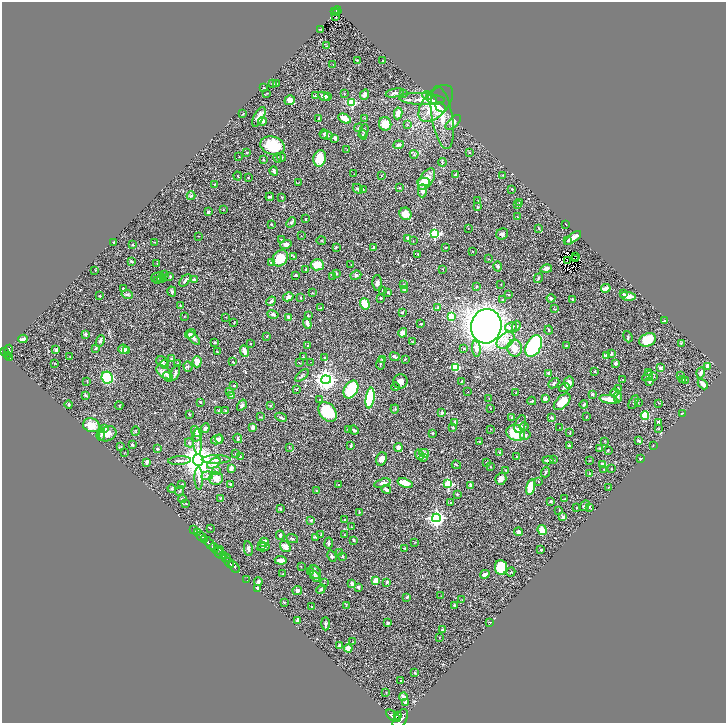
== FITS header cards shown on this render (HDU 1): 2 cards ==
NAXIS1  =                 1448
NAXIS2  =                 1442

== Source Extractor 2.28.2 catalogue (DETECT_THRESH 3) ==
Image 1448 x 1442 px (HDU 1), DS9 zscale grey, zoomed out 1/2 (1 PNG px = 2 x 2 image px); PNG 728 x 725 px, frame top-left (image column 1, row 1442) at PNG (2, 2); each listed source drawn as its Kron ellipse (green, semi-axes under 4 px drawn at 4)
Background 0.686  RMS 0.024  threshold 0.0713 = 3 sigma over >= 5 px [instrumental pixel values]
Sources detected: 530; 49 cannot appear on this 1/2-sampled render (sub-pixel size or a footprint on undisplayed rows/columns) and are neither listed nor drawn; the other 481 listed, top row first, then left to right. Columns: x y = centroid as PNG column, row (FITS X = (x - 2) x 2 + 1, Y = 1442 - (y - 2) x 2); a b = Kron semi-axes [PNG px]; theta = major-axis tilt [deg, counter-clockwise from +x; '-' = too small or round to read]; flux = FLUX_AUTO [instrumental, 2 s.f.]
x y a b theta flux
337 10 4 2 - 75
335 12 2 1 - 11
337 12 2 1 - 11
336 17 2 2 - 3.5
321 29 3 2 - 2.5
326 46 3 2 - 2
357 60 2 2 - 3.1
382 61 2 2 - 2.4
333 64 2 2 - 1.4
273 83 3 3 - 6.7
277 84 3 2 - 2.4
264 88 2 2 - 4.5
267 93 3 2 - 2
344 93 3 2 - 1.8
395 93 9 3 12 11
365 94 5 3 - 20
403 94 2 2 - 1.8
428 95 6 3 -18 7.2
315 96 3 3 - 2.7
324 96 6 3 -23 21
327 96 4 3 - 12
422 99 23 6 -3 45
432 99 5 3 - 28
290 100 5 5 - 29
352 103 3 3 - 280
436 103 22 12 49 140
441 107 5 3 - 29
398 113 6 3 81 42
243 114 2 2 - 2.2
259 117 11 5 62 29
365 118 3 2 - 2.2
442 118 32 10 -81 79
319 119 2 2 - 3
345 119 7 3 -28 51
263 121 4 3 - 15
453 122 9 4 44 21
385 124 7 6 - 53
407 125 3 3 - 2.9
359 128 4 3 - 4.4
364 131 7 2 75 5.7
324 134 4 4 - 5
326 135 6 3 -3 6.3
363 135 5 3 - 6.3
335 138 3 3 - 16
272 145 12 9 -16 130
398 145 5 2 - 10
347 150 3 2 - 1.7
469 152 4 2 - 2.3
247 153 3 2 - 2.5
414 154 4 4 - 6
239 157 2 2 - 1.4
281 157 4 3 - 5.1
278 158 5 3 - 5.2
320 158 8 6 75 100
263 160 4 3 - 3.8
442 162 4 3 - 5
274 171 4 3 - 7.4
354 174 2 1 - 1
455 175 3 3 - 5.7
503 175 4 3 - 3.8
238 176 4 3 - 4.3
381 176 2 1 - 2
248 178 2 2 - 2.3
426 179 12 6 56 73
424 182 6 4 0 29
298 183 2 2 - 2
214 184 3 2 - 2.2
400 188 3 2 - 2.5
358 189 6 3 -45 7.5
512 189 3 3 - 3.7
363 190 2 2 - 2.5
422 191 7 4 88 22
191 196 4 3 - 7.2
270 197 4 2 - 6.3
282 197 3 2 - 2.3
477 201 3 2 - 1.8
520 203 3 3 - 8.2
517 205 3 2 - 2.9
478 207 3 3 - 4.2
223 210 2 2 - 1.5
208 212 2 2 - 12
406 214 6 6 - 62
518 217 4 2 - 2.9
305 219 2 2 - 3.8
291 222 5 3 - 9.7
272 224 3 2 - 3.6
566 224 2 1 - 3.6
468 228 2 1 - 1.4
538 228 3 2 - 3
435 234 3 3 - 370
502 234 6 5 - 11
198 236 3 2 - 1.5
301 236 2 2 - 2.1
408 238 3 3 - 10
573 238 10 3 36 36
281 239 3 2 - 3
321 241 5 1 - 2.1
413 241 2 2 - 1.8
568 241 3 2 - 4.6
114 242 3 2 - 1.6
154 242 2 2 - 1.5
133 245 3 2 - 2.4
286 245 6 4 18 16
336 247 3 3 - 3.4
373 247 3 2 - 3.8
446 247 2 2 - 3.4
473 251 2 1 - 1.4
418 254 3 3 - 3.2
293 256 4 2 - 3.7
576 257 2 1 - 0.49
280 258 9 7 55 95
488 259 2 2 - 1.5
575 259 2 1 - 0.7
568 260 2 2 - 0.43
132 261 3 2 - 7.2
271 262 2 2 - 6.7
157 264 2 2 - 1.5
317 265 6 5 - 83
351 265 2 2 - 1.5
498 266 5 4 - 9.5
306 269 2 2 - 3.3
443 269 2 2 - 1.9
546 269 6 3 12 18
95 270 2 2 - 1.3
336 273 3 3 - 4.8
165 275 4 3 - 5.7
296 275 4 2 - 3.1
356 275 5 4 - 7.7
170 276 3 2 - 4.4
333 276 2 2 - 1.4
158 277 6 5 - 11
162 278 4 3 - 5.6
538 278 5 3 - 4.5
194 279 2 2 - 13
158 280 3 2 - 3.1
185 280 7 3 50 11
377 283 8 5 -87 15
501 284 2 2 - 1.4
404 285 3 2 - 3
476 286 3 2 - 3.2
123 288 3 2 - 4.8
606 288 5 3 - 26
404 290 3 2 - 3.7
382 291 2 2 - 1.7
172 292 5 3 - 8.4
388 292 3 2 - 3.8
312 293 3 2 - 2.1
623 293 3 2 - 2.4
127 294 6 3 -11 7.2
508 294 3 2 - 2.5
100 296 2 2 - 4.1
628 296 8 3 -8 34
288 297 5 4 - 20
300 298 3 3 - 3
381 298 2 2 - 13
551 298 4 3 - 8
573 299 3 3 - 4.5
503 300 2 2 - 6.9
271 301 5 3 - 8.8
365 304 6 4 -71 89
180 305 2 2 - 2.4
438 307 3 3 - 6.7
321 308 3 2 - 1.7
555 309 3 2 - 2.3
402 312 3 3 - 4.5
273 314 5 4 - 11
184 316 2 2 - 1.5
308 316 3 3 - 4.1
226 317 2 2 - 1.5
288 317 3 2 - 13
451 317 3 3 - 200
665 321 4 2 - 7.4
234 323 2 2 - 2.6
307 323 6 3 -72 20
421 324 2 2 - 12
486 326 17 15 76 4400
516 326 5 3 - 9.1
511 327 6 5 - 22
549 330 4 2 - 3.9
403 333 5 4 - 19
85 334 3 2 - 9.4
190 334 5 4 - 10
267 336 3 2 - 3.7
628 337 6 3 -69 4.4
193 338 8 4 -48 15
23 339 5 2 - 16
506 340 10 7 39 37
647 340 8 6 24 81
100 341 6 3 68 15
412 342 3 2 - 2.8
215 343 3 3 - 3.8
681 343 3 2 - 3
250 344 2 2 - 3
308 346 4 3 - 4.7
534 346 12 7 64 470
566 346 4 3 - 3.9
464 348 4 3 - 4.4
515 348 8 7 - 39
96 349 4 2 - 3.8
123 349 5 5 - 25
476 349 8 4 -84 28
8 350 6 3 80 520
56 350 4 3 - 12
127 351 4 3 - 6.2
217 351 3 2 - 3.1
244 351 6 3 -68 39
5 352 4 2 - 410
611 353 4 3 - 4
8 355 3 2 - 150
607 355 2 2 - 53
70 357 2 1 - 1.8
303 357 2 1 - 1.6
395 357 5 3 - 9.4
10 358 3 2 - 200
325 358 3 3 - 8.8
172 359 4 3 - 4.1
382 359 3 2 - 4
405 359 3 2 - 4.1
162 362 6 5 - 8.6
197 362 6 4 88 37
233 362 3 2 - 3.5
311 362 2 2 - 1.5
54 363 2 2 - 1.9
299 363 2 2 - 1.7
381 363 7 3 80 7.8
164 364 4 3 - 4.9
178 364 3 2 - 3
615 364 3 3 - 14
708 366 4 3 - 18
188 367 5 3 - 6.2
455 367 4 3 - 160
660 368 3 2 - 14
595 371 3 3 - 4.2
164 372 9 5 -37 24
649 372 3 3 - 3.1
175 373 8 3 68 9.4
548 373 2 2 - 22
701 373 6 3 71 15
302 375 8 2 42 6.2
681 375 3 3 - 2.2
648 376 6 3 34 6.3
654 376 3 2 - 1.8
168 377 5 4 - 11
107 378 6 5 - 220
326 380 5 4 - 2800
623 380 3 2 - 2.8
683 380 3 2 - 1.5
686 380 2 1 - 3.7
87 381 4 2 - 2.3
400 381 7 7 - 25
461 381 3 2 - 2.8
569 382 6 5 - 43
649 382 3 2 - 3.5
554 383 6 3 40 10
703 384 6 3 -48 27
234 385 3 2 - 2.9
395 387 4 3 - 10
564 387 5 4 - 8.8
296 389 2 2 - 4.6
351 389 9 6 62 190
618 389 4 3 - 5
230 391 3 2 - 3.3
468 392 3 2 - 1.5
516 392 3 2 - 1.6
614 392 4 3 - 16
592 394 2 2 - 15
85 395 4 2 - 3.9
231 396 3 3 - 33
618 397 5 3 - 6.3
370 398 10 4 82 250
489 398 2 1 - 1.4
320 399 2 2 - 3.2
545 399 2 2 - 42
609 399 9 3 -11 63
532 401 4 2 - 4.2
200 402 3 2 - 4.3
562 402 10 5 44 74
634 402 7 3 62 5.5
638 403 2 2 - 2
659 403 3 2 - 1.5
69 404 4 4 - 6
584 404 4 2 - 6.1
242 405 6 3 57 7.9
119 406 4 2 - 2.3
270 406 3 1 - 1.4
490 408 2 1 - 2
395 409 4 2 - 3.4
219 411 3 3 - 3.1
226 411 3 2 - 6.2
328 412 11 8 -51 140
442 413 3 2 - 11
682 413 4 2 - 2.5
189 414 4 2 - 2.8
645 416 4 4 - 100
261 417 3 2 - 2.4
281 417 6 3 -25 8.9
512 417 3 2 - 3.2
586 417 3 1 - 1.7
552 418 4 3 - 5.7
455 422 4 3 - 7
659 423 3 3 - 19
520 424 9 5 68 14
91 425 8 6 -13 62
524 426 4 4 - 8.1
253 427 4 3 - 13
559 427 2 2 - 1.6
105 428 4 4 - 18
205 428 5 3 - 9.5
453 428 2 2 - 5.8
349 429 4 2 - 3.2
491 429 3 2 - 1.5
658 429 3 2 - 1.8
354 430 5 3 - 8.1
136 431 5 2 - 3.3
196 431 6 4 -51 15
433 433 3 3 - 4.6
516 433 9 7 -20 210
570 433 3 2 - 3.5
107 434 9 7 27 31
101 435 6 4 84 9.2
197 435 6 3 75 13
525 435 5 5 - 10
238 438 5 3 - 7.4
219 439 4 4 - 17
217 440 6 4 14 20
198 441 13 3 -87 13
480 441 2 2 - 4.9
604 441 3 2 - 2.8
639 441 4 3 - 10
189 443 5 3 - 5.8
132 445 3 3 - 3.7
653 445 2 1 - 1.2
351 446 4 2 - 4.8
569 446 4 3 - 7.8
121 447 3 2 - 2.2
289 447 3 1 - 1.6
398 448 4 4 - 22
600 448 3 2 - 4.5
157 449 2 2 - 16
608 450 3 2 - 1.8
499 452 3 2 - 2.4
124 453 2 2 - 1.9
235 453 3 2 - 1.3
424 453 5 4 - 21
420 455 5 3 - 11
240 456 2 2 - 1.8
517 456 3 2 - 3.2
423 457 3 3 - 11
216 459 14 3 0 15
381 459 7 5 69 34
554 459 2 1 - 2.2
641 459 2 2 - 5.9
198 460 6 5 - 8200
548 460 5 2 - 8.8
179 461 11 3 2 11
589 461 3 2 - 1.6
147 462 4 2 - 12
487 462 3 2 - 2.5
214 463 7 4 33 32
603 464 4 3 - 34
456 465 4 2 - 2.9
490 467 3 2 - 2.5
231 468 4 2 - 38
604 469 3 2 - 1.9
611 469 2 2 - 2.8
216 470 4 3 - 4.7
506 470 3 2 - 1.4
545 472 5 2 - 7.2
590 474 3 2 - 4.6
207 476 6 3 6 10
199 478 11 3 -88 14
216 478 7 6 - 43
501 479 6 5 - 21
538 482 3 2 - 1.7
382 483 8 4 16 13
405 483 8 4 -18 54
181 484 3 2 - 2.5
448 484 3 3 - 300
231 485 3 3 - 5.3
338 485 2 2 - 14
471 486 2 2 - 31
531 487 8 4 76 77
608 487 3 2 - 1.9
172 489 4 3 - 4.9
386 489 5 3 - 12
316 490 3 2 - 2.5
180 491 5 3 - 4.4
457 494 3 2 - 3.6
221 498 2 2 - 1.8
182 499 4 2 - 4.2
565 499 3 1 - 3.2
551 501 3 2 - 5.9
186 503 2 1 - 2.4
451 503 3 2 - 3.2
584 506 6 4 43 6.5
589 507 3 3 - 6.4
577 508 2 1 - 1.8
280 509 4 3 - 3.6
559 510 2 2 - 2.6
359 512 3 2 - 2
563 517 3 3 - 10
436 518 4 4 - 1400
311 520 4 3 - 4.5
344 520 2 2 - 4.2
351 527 2 1 - 2.4
210 528 2 2 - 1.6
194 530 2 1 - 84
542 530 5 4 - 57
197 532 3 2 - 210
519 532 4 3 - 18
280 535 5 3 - 7.8
321 535 3 2 - 2
344 535 2 2 - 2.3
201 536 5 2 - 740
315 537 4 3 - 6.7
292 538 6 2 -20 4.6
204 539 2 2 - 410
354 540 4 3 - 4.4
264 542 5 4 - 27
415 542 2 2 - 1.9
209 543 7 3 -53 1500
329 543 5 3 - 6.4
262 545 3 2 - 5
214 547 5 3 - 730
263 547 6 4 13 14
285 547 6 4 -54 28
248 548 7 4 -81 11
405 548 3 2 - 2.9
220 550 4 1 - 78
541 550 2 2 - 6.7
340 552 3 3 - 6
219 553 8 2 -40 710
224 556 4 2 - 380
332 556 6 3 -63 6.4
342 556 4 2 - 4
226 558 4 2 - 280
281 560 6 4 -7 18
229 563 5 2 - 990
301 566 2 1 - 1.3
234 567 7 2 -46 1100
501 567 7 6 - 160
310 572 3 2 - 1.9
315 572 7 5 -63 14
511 572 5 3 - 4
283 574 3 2 - 3.2
485 574 5 3 - 16
315 576 7 3 -51 8.1
247 580 2 1 - 22
376 580 3 2 - 73
258 582 4 3 - 12
387 582 2 2 - 17
324 583 2 1 - 1.3
352 584 4 3 - 12
358 587 4 3 - 8.5
257 588 3 3 - 11
321 589 5 3 - 6.7
297 591 5 4 - 13
441 596 2 1 - 1.4
407 597 3 3 - 5.2
462 600 2 2 - 1.6
284 602 3 2 - 2.9
455 605 3 2 - 6.5
346 606 3 2 - 2.1
311 607 2 1 - 2.8
298 620 3 2 - 11
490 622 3 2 - 2.2
388 623 3 2 - 8.4
325 624 7 4 -89 9.4
442 630 4 3 - 9.9
439 637 2 2 - 1.5
352 642 2 2 - 2.1
339 646 3 2 - 11
348 648 4 4 - 35
415 673 3 2 - 3.9
401 681 3 3 - 2.9
386 692 2 1 - 1.2
403 697 4 3 - 25
406 702 4 3 - 17
393 716 8 4 -39 2800
397 716 2 2 - 560
400 719 10 6 58 3400
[49 sub-pixel or undisplayed-footprint detections neither listed nor drawn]